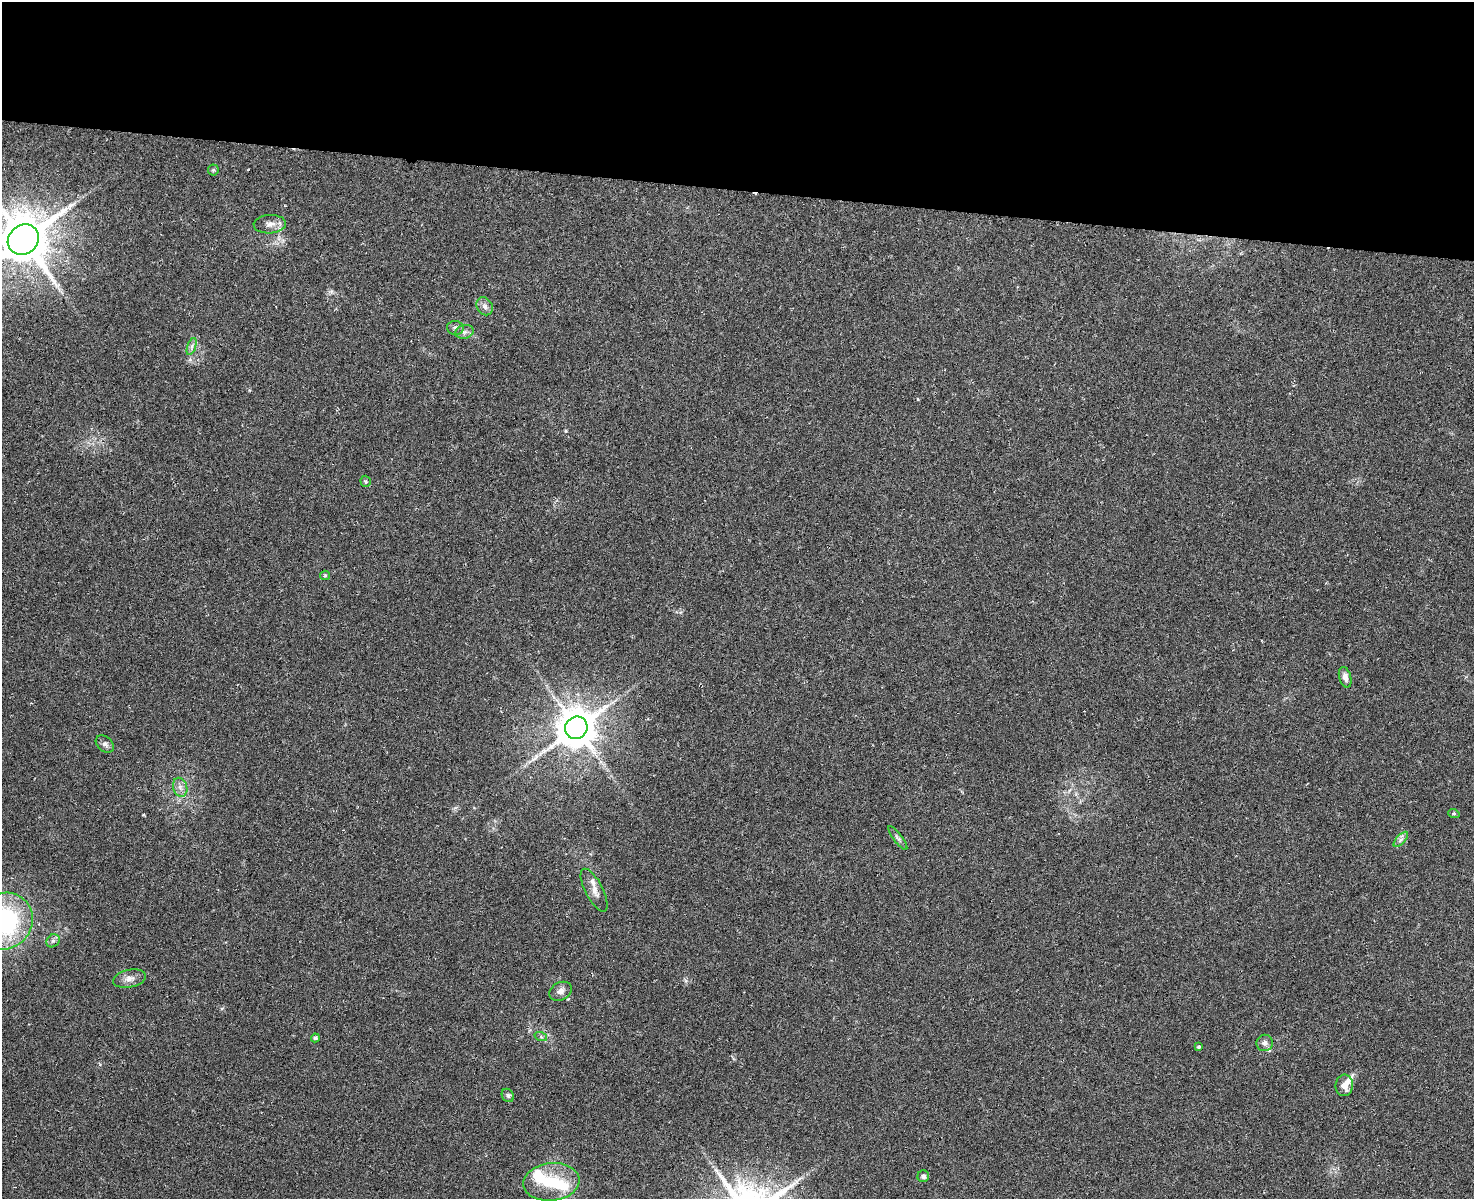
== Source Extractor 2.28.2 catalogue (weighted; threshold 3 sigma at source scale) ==
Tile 2 of 3 x 2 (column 2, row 1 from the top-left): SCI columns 1477-2948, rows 1478-2674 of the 4422 x 2925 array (HDU 1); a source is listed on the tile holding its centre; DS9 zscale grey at full resolution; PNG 1476 x 1201 px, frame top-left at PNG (2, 2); each listed source drawn as its Kron ellipse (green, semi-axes under 4 px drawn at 4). Shown black and unused: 16% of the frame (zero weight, under 3 of 6 exposures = <1% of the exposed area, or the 3 px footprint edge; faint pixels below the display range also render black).
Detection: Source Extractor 2.28.2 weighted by HDU 2 'WHT'; one run over the whole footprint, this tile lists its part. Background 0.0739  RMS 0.0063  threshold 0.0256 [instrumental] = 3 sigma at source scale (4.09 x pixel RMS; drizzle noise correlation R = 1.36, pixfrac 0.8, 0.0396/0.0396 arcsec/px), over >= 5 px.
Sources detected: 36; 1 inside a brighter object's white glare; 1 cosmic-ray / hot-pixel residue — neither listed nor drawn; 5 inside a brighter listed object's ellipse — not listed separately; the other 29 listed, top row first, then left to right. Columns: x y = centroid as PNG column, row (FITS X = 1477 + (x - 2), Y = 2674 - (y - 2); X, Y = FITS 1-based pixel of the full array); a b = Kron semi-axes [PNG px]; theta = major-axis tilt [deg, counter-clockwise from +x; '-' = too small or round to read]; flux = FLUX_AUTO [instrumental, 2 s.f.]
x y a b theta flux
213 170 5 5 - 0.84
270 224 16 9 3 3.9
23 240 16 14 38 2600
485 306 9 7 -58 2.5
455 328 8 7 - 1.9
464 332 9 7 15 2.2
192 346 9 4 71 1.5
366 481 6 5 - 0.86
325 575 5 4 - 0.7
1345 677 10 6 -75 3
576 728 12 11 - 1800
105 744 10 7 -40 1.9
180 787 10 7 -74 2.6
1454 814 6 4 -19 0.69
898 838 15 4 -53 1.6
1401 839 9 4 48 1.7
594 890 24 9 -63 4.9
4 921 30 28 35 88
53 941 7 6 - 1.5
129 979 16 9 12 4.2
561 991 12 9 27 3.1
541 1037 6 4 -19 0.93
315 1038 4 4 - 1.4
1265 1043 8 8 - 2.4
1199 1047 4 4 - 1
1344 1085 11 9 85 5.3
508 1095 7 5 -56 1.2
923 1176 6 6 - 1.7
551 1182 28 19 6 20
Isophote crosses this tile's border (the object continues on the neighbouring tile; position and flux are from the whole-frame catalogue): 2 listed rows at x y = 23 240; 4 921